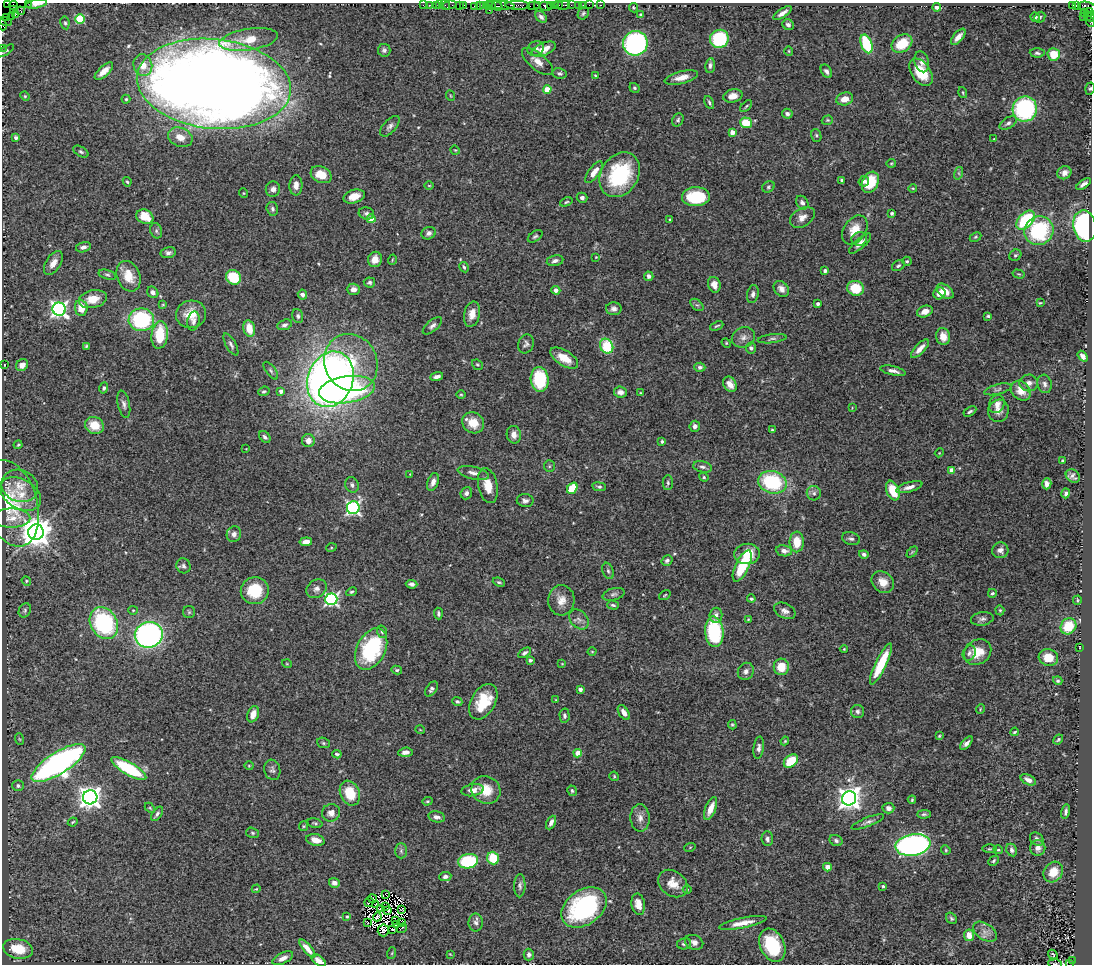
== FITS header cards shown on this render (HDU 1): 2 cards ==
NAXIS1  =                 1090
NAXIS2  =                  962

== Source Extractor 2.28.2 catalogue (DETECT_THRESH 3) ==
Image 1090 x 962 px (HDU 1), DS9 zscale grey, 1 PNG px = 1 image px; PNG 1094 x 966 px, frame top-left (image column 1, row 962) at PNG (2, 3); each listed source drawn as its Kron ellipse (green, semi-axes under 4 px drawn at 4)
Background 2.01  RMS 0.052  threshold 0.156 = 3 sigma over >= 5 px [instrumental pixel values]
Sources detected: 457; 7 with non-positive FLUX_AUTO (blend fragments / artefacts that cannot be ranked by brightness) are neither listed nor drawn; the other 450 listed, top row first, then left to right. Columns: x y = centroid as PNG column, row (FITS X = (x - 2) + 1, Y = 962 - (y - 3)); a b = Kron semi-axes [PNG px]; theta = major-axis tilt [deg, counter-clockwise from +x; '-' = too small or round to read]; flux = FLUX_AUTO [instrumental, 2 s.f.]
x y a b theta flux
7 3 2 2 - 2.3e+01
29 3 4 2 - 1.5e+02
36 4 11 4 11 1.7e+01
14 5 4 2 - 1.0e+02
423 5 2 2 - 8.8e+01
429 5 2 2 - 7.6e+01
436 5 2 2 - 1.4e+02
440 5 2 2 - 8.5e+01
445 5 5 2 - 1.4e+02
449 5 7 4 9 2.2e+02
464 5 3 2 - 9.6e+01
483 5 3 2 - 1.3e+02
490 5 6 3 -4 2.6e+02
501 5 13 3 -5 1.2e+03
517 5 12 3 -2 6.9e+02
538 5 4 2 - 2.5e+02
551 5 3 3 - 3.2e+02
555 5 4 3 - 1.7e+02
559 5 3 2 - 1.6e+02
563 5 7 3 12 3.0e+02
571 5 2 2 - 3.0e+01
578 5 3 3 - 2.1e+02
583 5 2 2 - 3.7e+01
589 5 2 2 - 8.2e+01
601 5 3 2 - 5.8e+01
1072 5 3 2 - 4.6e+02
1076 5 4 3 - 1.3e+02
459 6 3 2 - 6.2e+01
474 6 2 2 - 5.2e+01
479 6 3 2 - 1.4e+02
497 6 5 2 - 6.0e+02
534 6 6 3 5 3.1e+02
545 6 6 4 -14 4.9e+02
937 7 4 3 - 1.1e+01
1087 7 9 5 -13 4.6e+02
633 8 5 4 - 4.0e+00
14 10 4 3 - 1.2e+02
489 10 2 2 - 7.6e+01
21 11 4 3 - 1.1e+02
1089 12 4 4 - 2.7e+02
583 13 6 5 - 6.7e+00
782 13 10 4 33 1.9e+01
1084 13 2 2 - 6.1e+01
15 15 3 2 - 9.3e+01
640 15 4 3 - 4.1e+00
11 16 2 2 - 6.9e+01
1087 16 3 2 - 1.3e+02
6 17 2 2 - 7.0e+01
541 17 7 5 -44 1.2e+01
1035 17 5 4 - 7.1e+00
1040 17 6 4 44 4.4e+00
1083 17 2 2 - 4.6e+01
1091 17 5 2 - 3.1e+02
80 19 5 5 - 2.1e+02
5 21 7 3 -15 1.9e+02
1090 22 5 3 - 2.0e+02
65 23 6 4 -79 5.6e+00
2 25 5 2 - 1.3e+02
788 25 6 5 - 1.1e+01
958 37 10 5 50 2.1e+01
249 39 29 10 9 7.7e+01
719 39 9 9 - 1.9e+02
635 43 12 12 - 8.5e+02
866 44 10 5 -70 1.9e+02
902 44 11 8 32 1.0e+02
2 48 2 2 - 4.4e+01
536 48 8 7 - 1.5e+01
544 49 13 6 23 3.9e+01
384 50 6 6 - 8.1e+00
5 51 10 3 32 5.9e+00
789 51 4 4 - 3.6e+00
1037 53 7 4 -3 7.5e+00
1054 54 6 6 - 8.0e+01
538 61 19 8 -39 3.1e+01
922 62 10 7 -74 1.7e+01
143 65 11 9 -74 4.5e+01
710 65 7 4 84 9.5e+00
104 71 11 5 43 3.3e+01
826 71 7 5 -57 1.1e+01
921 72 15 9 -56 1.0e+02
560 73 7 5 -12 8.4e+00
595 75 3 2 - 2.7e+00
681 77 17 6 13 3.5e+01
214 84 77 44 -6 8.1e+03
635 88 5 4 - 5.6e+00
1090 88 6 4 73 5.4e+00
547 89 4 4 - 1.0e+02
963 92 6 3 -72 3.9e+00
25 96 5 4 - 4.4e+00
451 96 5 3 - 3.6e+00
733 96 10 6 13 3.2e+01
126 99 4 4 - 4.4e+00
845 99 8 6 16 3.6e+01
709 102 7 4 -65 6.3e+00
746 106 7 3 45 4.7e+00
1025 109 12 12 - 4.4e+02
787 114 5 4 - 9.9e+00
678 120 7 5 59 7.0e+00
827 120 6 4 19 4.4e+00
746 123 6 5 - 8.6e+01
1008 123 9 5 30 1.0e+01
390 126 12 6 48 1.3e+01
732 132 4 4 - 3.6e+01
816 135 6 5 - 6.0e+00
180 137 13 9 -22 4.4e+01
16 138 3 3 - 1.1e+01
994 139 4 3 - 2.8e+00
455 150 5 4 - 3.5e+00
81 152 8 4 -31 6.8e+00
891 163 4 3 - 3.3e+00
594 172 13 5 54 3.4e+01
959 173 6 4 73 6.2e+00
1064 173 7 6 - 2.8e+01
321 175 11 8 -26 5.9e+01
620 175 24 18 57 2.9e+02
841 180 4 3 - 4.9e+00
864 181 5 5 - 1.1e+01
127 182 5 3 - 4.7e+00
870 182 11 8 65 9.2e+01
1083 184 8 3 35 1.2e+01
296 185 10 6 88 2.2e+01
429 186 5 3 - 3.0e+00
768 187 6 5 - 6.4e+00
913 188 4 3 - 3.2e+00
273 189 7 7 - 1.7e+01
243 193 5 3 - 2.8e+00
354 196 11 6 16 4.4e+01
696 197 14 9 2 1.7e+02
582 198 5 5 - 1.1e+01
566 202 6 4 21 4.8e+00
802 203 7 5 -55 1.1e+01
272 209 7 5 -75 8.9e+00
366 213 8 6 -14 9.6e+00
892 213 3 3 - 6.5e+00
145 217 9 7 -26 5.9e+01
802 217 13 9 34 2.5e+01
371 219 4 4 - 6.7e+01
670 220 4 3 - 3.6e+00
1026 220 11 7 46 2.3e+02
1085 226 16 11 -80 6.9e+02
855 230 16 11 55 5.7e+01
156 231 8 6 -71 8.0e+00
1039 231 15 14 - 2.9e+02
429 233 7 6 - 1.4e+01
535 236 8 5 33 6.9e+00
975 237 6 4 27 5.0e+00
859 239 8 6 15 1.9e+01
860 244 14 5 42 2.1e+01
83 247 7 5 15 1.4e+01
168 253 8 5 11 1.1e+01
1015 255 6 5 - 6.4e+00
596 257 4 3 - 3.0e+00
375 259 8 7 - 3.8e+01
392 260 5 3 - 3.3e+00
555 261 8 5 11 1.2e+01
907 261 4 4 - 4.5e+00
53 263 13 7 57 2.9e+01
898 266 7 5 32 7.1e+00
464 267 5 3 - 6.6e+00
825 271 4 3 - 1.5e+01
1019 274 6 3 -14 3.8e+00
107 275 9 4 -17 8.0e+00
128 276 16 11 -68 6.4e+01
649 276 5 4 - 1.3e+01
233 277 8 7 - 1.4e+02
369 282 6 5 - 8.0e+00
714 285 8 6 -71 2.7e+01
856 288 8 7 - 1.0e+02
353 289 7 5 -1 2.1e+01
781 289 9 6 -47 1.9e+01
556 290 4 4 - 2.0e+01
945 291 10 6 -38 3.3e+01
153 292 6 5 - 1.3e+01
939 293 6 5 - 2.4e+01
753 294 9 6 80 1.2e+01
302 295 5 4 - 1.1e+01
93 299 14 9 12 5.4e+01
1040 303 3 3 - 3.2e+00
818 304 4 3 - 1.2e+01
163 305 4 3 - 3.2e+00
697 305 7 4 -42 7.2e+00
81 308 8 6 -84 5.5e+01
59 309 7 6 - 1.3e+03
614 309 7 6 - 1.5e+01
925 311 8 5 21 2.6e+01
191 314 15 13 13 6.6e+01
472 314 13 8 77 3.4e+01
298 316 7 5 -73 7.6e+00
988 316 4 3 - 5.4e+00
141 320 13 11 -1 3.6e+02
194 321 9 6 78 1.3e+01
285 325 7 5 19 1.0e+01
432 326 12 5 41 1.3e+01
717 326 7 3 23 4.8e+00
249 329 8 5 -76 5.8e+01
160 335 14 8 84 1.4e+02
943 336 8 7 - 3.6e+01
743 337 12 10 23 2.1e+01
772 339 14 4 7 1.0e+01
726 343 5 4 - 3.9e+00
526 344 9 7 69 1.2e+01
231 345 12 5 -61 1.1e+01
86 346 4 3 - 4.6e+00
607 346 7 6 - 1.6e+02
751 348 5 5 - 9.5e+00
920 349 12 5 47 2.7e+01
1083 356 6 4 -54 1.5e+01
564 358 15 7 -32 5.5e+01
351 363 29 26 -62 2.4e+02
4 365 3 2 - 1.9e+00
22 365 6 5 - 2.3e+01
477 365 6 4 -40 5.1e+00
700 367 5 4 - 8.7e+00
271 371 10 5 -53 8.6e+00
893 371 13 4 -13 1.6e+01
437 377 6 3 18 1.4e+01
330 379 28 22 69 2.5e+03
540 379 12 9 -86 2.0e+02
1029 383 9 8 - 1.8e+01
730 384 8 6 -55 2.7e+01
1045 384 9 7 -74 1.3e+01
104 388 5 4 - 7.6e+00
998 389 14 5 15 1.0e+01
347 390 28 13 9 7.1e+02
264 391 6 4 21 6.4e+00
281 391 4 4 - 1.7e+01
1021 391 11 8 -46 4.4e+01
620 392 6 5 - 1.8e+01
641 393 4 3 - 3.3e+00
461 395 5 3 - 3.4e+00
124 404 14 6 -78 1.5e+01
997 404 9 7 66 2.2e+01
852 408 3 3 - 2.4e+00
970 411 7 4 33 7.0e+00
998 411 11 10 - 2.4e+01
473 423 11 10 - 6.0e+01
94 425 10 8 -25 6.2e+01
695 426 5 5 - 1.3e+01
772 430 4 3 - 3.6e+00
514 435 9 7 -79 2.0e+01
265 437 7 5 -48 8.2e+00
308 441 6 6 - 2.1e+01
662 441 3 3 - 6.5e+00
18 445 4 3 - 4.0e+00
246 449 3 3 - 2.2e+00
939 453 4 3 - 2.8e+00
1062 461 3 3 - 5.1e+00
549 466 6 5 - 5.6e+00
702 467 9 5 -11 1.1e+01
952 470 4 4 - 5.7e+01
473 473 16 6 -13 2.0e+01
410 474 4 3 - 2.3e+00
1073 476 8 6 -39 1.4e+01
704 477 5 4 - 4.7e+00
433 482 9 5 69 2.0e+01
772 482 14 11 -16 2.8e+02
668 483 7 5 89 8.1e+00
1047 484 5 4 - 1.5e+01
352 485 8 6 -67 1.0e+01
20 486 19 15 -23 5.3e+01
488 486 18 9 -78 5.4e+01
599 487 7 4 -8 6.0e+00
909 487 13 5 16 2.1e+01
572 488 6 4 52 1.0e+02
893 491 10 6 -68 9.3e+01
466 493 6 5 - 1.4e+01
814 493 7 7 - 1.1e+01
1066 493 5 4 - 7.9e+00
21 494 22 14 -30 7.1e+01
525 500 8 6 -9 1.1e+01
11 503 44 26 -74 1.9e+02
353 508 6 6 - 7.8e+02
11 518 19 9 0 3.6e+01
36 532 8 7 - 6.0e+03
234 534 8 7 - 1.5e+01
851 539 9 6 -17 1.0e+01
306 542 6 4 8 2.5e+01
797 542 10 7 -90 7.1e+01
331 548 5 3 - 3.2e+00
1000 550 8 8 - 1.6e+01
784 551 8 5 -9 1.8e+01
912 552 6 4 46 4.6e+00
747 554 13 10 5 6.9e+01
864 554 5 4 - 9.5e+00
667 561 6 5 - 9.3e+00
183 566 8 7 - 1.0e+01
742 566 17 6 65 1.8e+02
608 571 8 5 -69 7.4e+00
26 581 5 4 - 4.3e+00
499 582 6 3 -24 5.1e+00
883 582 12 10 -40 4.2e+01
411 584 6 4 -5 9.9e+00
316 589 11 8 36 1.8e+01
255 591 14 13 - 1.3e+02
351 592 5 4 - 5.4e+00
992 593 4 4 - 6.2e+00
614 594 11 6 15 1.1e+01
665 595 6 3 36 3.8e+00
331 599 6 6 - 7.5e+02
751 599 4 4 - 5.9e+00
561 600 15 13 87 3.9e+01
1077 600 4 4 - 4.1e+00
613 605 6 3 -16 5.3e+00
25 610 7 6 - 7.2e+00
133 610 4 4 - 4.2e+00
1000 610 5 4 - 4.0e+00
785 611 11 7 -26 1.6e+01
189 612 6 6 - 5.0e+00
438 614 6 4 -84 7.5e+00
716 615 7 6 - 1.4e+01
579 619 11 8 -48 1.8e+01
748 619 3 3 - 2.8e+00
982 619 11 6 9 1.2e+01
104 623 17 13 -60 4.2e+02
1068 626 8 7 - 9.4e+01
382 632 6 5 - 7.5e+00
714 632 15 9 -86 2.3e+02
149 635 14 12 17 1.0e+03
1079 647 3 2 - 2.0e+00
371 649 22 14 63 3.2e+02
844 649 4 3 - 2.9e+00
592 652 4 3 - 2.9e+00
977 652 14 12 32 6.3e+01
525 653 7 4 33 8.9e+00
969 653 8 6 62 1.1e+01
1048 657 10 8 -16 5.3e+01
530 660 4 3 - 7.2e+00
287 664 5 3 - 2.9e+00
562 664 4 2 - 2.2e+00
881 664 22 5 65 1.2e+02
781 667 8 7 - 6.4e+01
397 670 5 4 - 5.5e+00
746 671 9 7 60 1.5e+01
1058 681 5 4 - 5.8e+00
431 689 8 5 56 9.8e+00
580 689 4 3 - 2.4e+01
556 700 4 3 - 2.6e+00
457 701 5 4 - 6.2e+00
483 702 19 12 60 1.3e+02
980 709 5 3 - 3.1e+00
857 711 7 6 - 9.1e+00
624 713 8 5 -57 2.0e+01
253 714 8 5 69 2.7e+01
564 716 7 5 -88 9.1e+00
732 725 5 4 - 4.1e+00
420 730 5 3 - 2.5e+00
1015 732 4 2 - 4.5e+00
939 736 4 4 - 3.2e+00
19 739 6 3 -70 3.9e+00
1058 740 5 3 - 5.0e+00
785 741 4 3 - 3.1e+00
323 743 6 5 - 6.0e+00
966 743 8 4 48 1.4e+01
759 748 11 5 82 1.3e+01
405 752 7 4 5 2.0e+01
578 753 4 4 - 5.3e+01
337 754 5 3 - 5.7e+00
791 761 8 5 41 1.0e+02
58 763 31 10 32 1.6e+03
249 766 4 4 - 3.6e+00
129 768 20 6 -30 2.6e+02
272 770 10 8 -74 1.2e+01
614 776 5 4 - 3.9e+00
1028 780 8 5 -27 1.7e+01
18 786 6 5 - 8.8e+00
472 790 11 6 10 2.5e+01
486 790 15 13 -37 7.2e+01
572 791 5 4 - 6.3e+00
350 793 13 9 -68 1.0e+02
90 797 7 7 - 2.9e+03
849 798 7 7 - 2.7e+03
912 800 4 3 - 4.6e+00
427 801 5 4 - 4.4e+00
150 808 6 3 -45 4.0e+00
711 808 12 5 68 4.2e+01
888 808 6 5 - 1.5e+01
1066 812 7 3 77 8.8e+00
331 813 9 8 - 2.4e+01
157 814 8 4 54 9.0e+00
924 814 6 4 1 7.3e+00
437 817 8 5 -11 1.2e+01
640 818 14 9 -87 2.6e+01
73 822 5 3 - 4.2e+00
868 822 17 4 21 1.4e+01
315 823 7 4 -14 5.5e+00
551 823 7 4 64 1.4e+01
304 826 5 4 - 3.9e+00
253 833 7 5 -17 5.9e+00
767 839 7 6 - 1.1e+01
1037 839 7 6 - 1.2e+01
315 840 9 6 -14 3.4e+01
836 841 7 5 -27 8.6e+00
913 845 18 10 10 1.1e+03
690 847 5 3 - 3.4e+00
1038 848 8 7 - 1.8e+01
989 849 7 3 1 4.6e+00
946 850 5 4 - 4.0e+00
998 850 5 4 - 4.2e+00
1012 850 6 5 - 1.1e+01
401 851 7 6 - 8.8e+00
493 858 6 5 - 1.1e+02
468 861 10 7 9 1.9e+02
994 861 6 3 46 5.7e+00
827 867 4 4 - 4.1e+01
1053 872 11 9 53 5.3e+01
445 877 6 4 8 1.2e+01
334 883 5 5 - 1.8e+01
673 884 16 12 -38 4.6e+01
520 886 11 5 89 1.1e+01
883 886 3 3 - 7.7e+00
256 889 4 3 - 3.0e+00
687 890 4 3 - 2.8e+00
385 894 3 2 - 1.8e+00
373 899 4 3 - 4.3e+00
369 902 5 2 - 1.5e+00
638 904 11 6 -79 3.5e+01
375 905 3 2 - 5.0e+00
385 906 2 2 - 3.8e+00
584 907 25 17 35 4.2e+02
380 908 4 2 - 3.6e+00
388 910 3 2 - 6.2e+00
402 910 3 2 - 2.3e+00
347 916 3 3 - 3.7e+00
377 917 5 2 - 8.3e+00
951 918 6 5 - 5.8e+00
395 920 4 2 - 6.8e+00
367 922 3 2 - 7.9e-05
402 922 2 2 - 4.8e+00
476 922 9 7 -89 1.3e+01
743 923 24 5 11 3.9e+01
396 925 2 2 - 6.2e+00
402 928 5 2 - 2.1e+00
393 929 3 2 - 3.4e+00
383 930 6 5 - 4.8e+00
985 932 13 8 -34 2.2e+01
969 935 6 5 - 3.6e+01
694 942 9 7 -22 2.0e+01
684 944 7 5 11 8.2e+00
772 945 17 12 -66 1.9e+02
18 949 15 9 -11 8.8e+01
307 949 11 4 -50 2.8e+01
392 953 6 3 72 4.3e+00
450 954 4 3 - 2.5e+00
529 955 6 5 - 1.1e+01
1053 955 5 3 - 1.8e+01
283 958 11 5 26 1.9e+01
319 961 8 4 -38 2.6e+01
1072 961 3 2 - 2.1e+02
1069 963 3 3 - 2.9e+02
1055 964 7 3 -4 4.8e+00
At the frame edge (FLAGS 8, measured only in part): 13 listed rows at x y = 7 3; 29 3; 36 4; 1087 7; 1091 17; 1090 22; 2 25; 2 48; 5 51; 1090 88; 319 961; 1069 963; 1055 964
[7 non-positive-flux detections neither listed nor drawn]